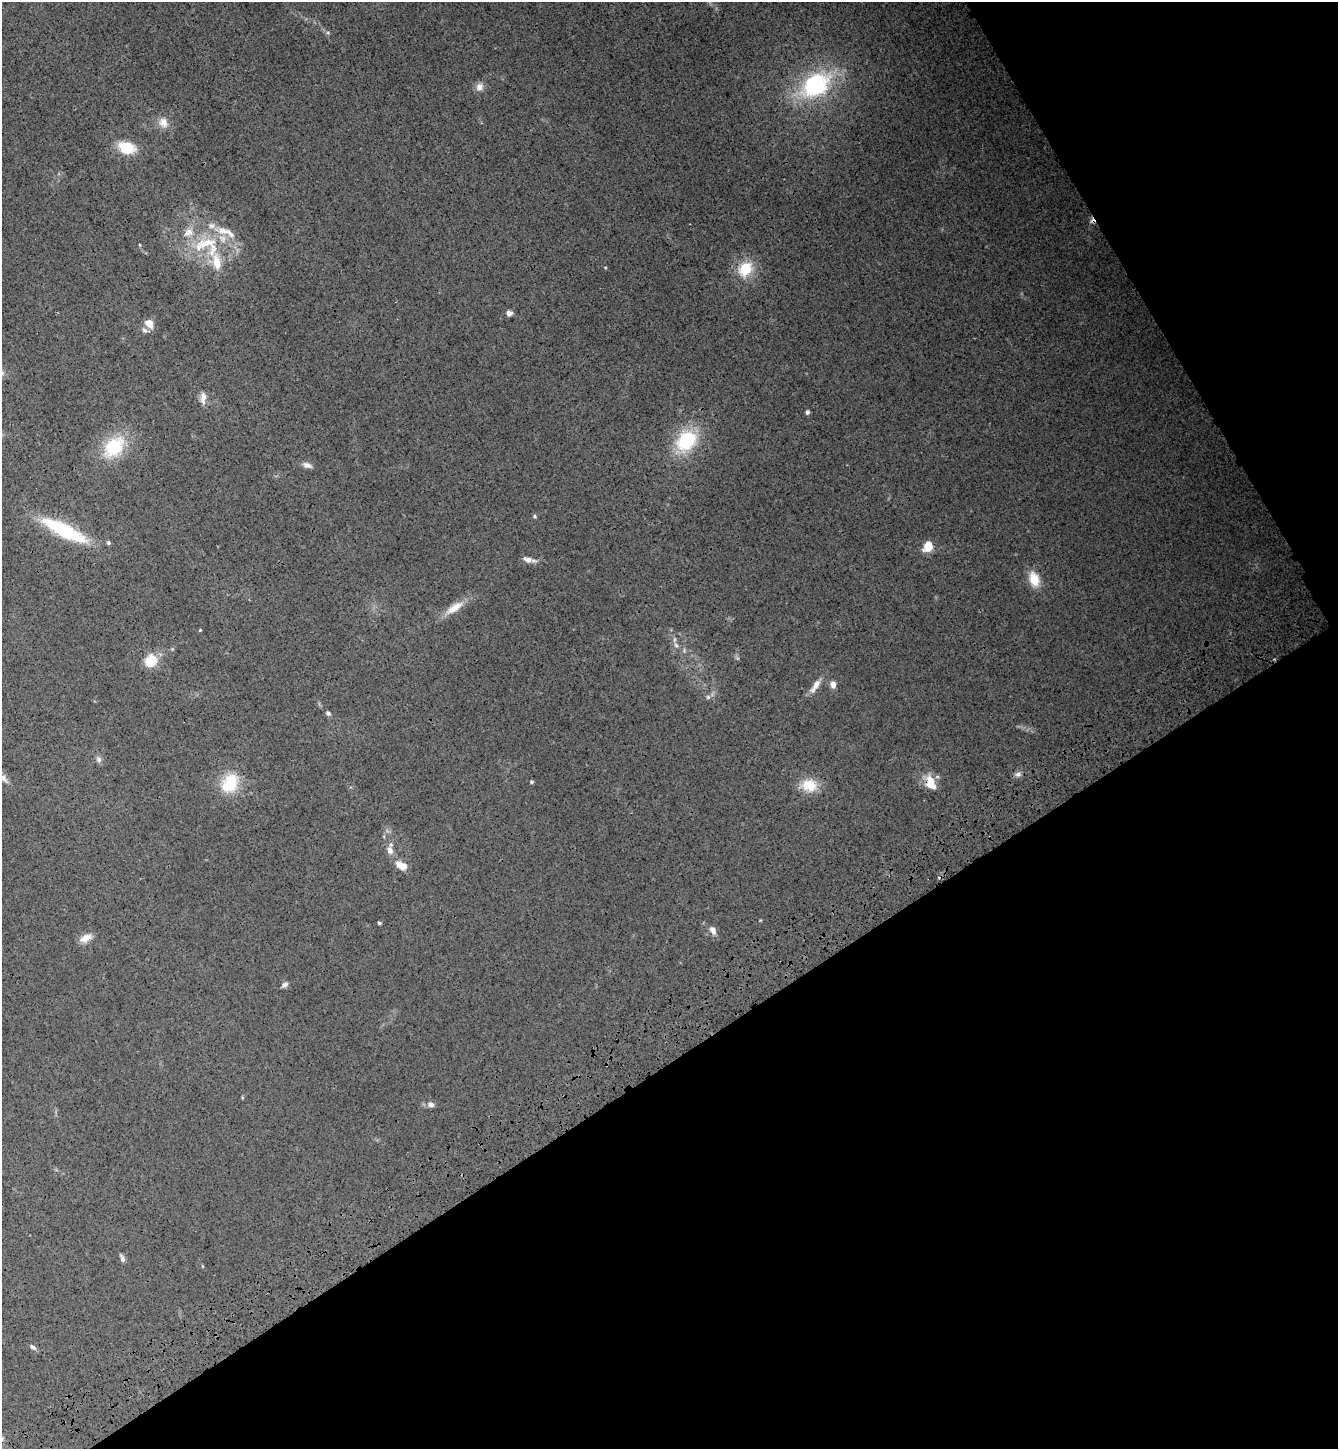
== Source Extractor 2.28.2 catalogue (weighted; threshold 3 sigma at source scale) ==
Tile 12 of 4 x 4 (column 4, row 3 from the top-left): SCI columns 4375-5710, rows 1553-2999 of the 5941 x 5997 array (HDU 1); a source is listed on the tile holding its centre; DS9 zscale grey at full resolution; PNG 1340 x 1451 px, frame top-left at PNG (2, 2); no overlay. Shown black and unused: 33% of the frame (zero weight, under 3 of 4 exposures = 6% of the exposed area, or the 3 px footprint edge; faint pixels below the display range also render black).
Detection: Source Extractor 2.28.2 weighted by HDU 2 'WHT'; one run over the whole footprint, this tile lists its part. Background 0.013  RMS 0.0031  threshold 0.0137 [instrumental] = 3 sigma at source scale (4.5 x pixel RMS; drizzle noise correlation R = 1.50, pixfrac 1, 0.05/0.05 arcsec/px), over >= 5 px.
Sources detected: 53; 1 cosmic-ray / hot-pixel residue — not listed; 4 inside a brighter listed object's ellipse — not listed separately; the other 48 listed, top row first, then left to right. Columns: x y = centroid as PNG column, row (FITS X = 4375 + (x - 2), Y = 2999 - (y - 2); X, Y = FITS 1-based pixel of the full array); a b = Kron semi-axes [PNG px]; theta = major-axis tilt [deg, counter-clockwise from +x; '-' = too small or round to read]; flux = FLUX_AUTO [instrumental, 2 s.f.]
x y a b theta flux
328 33 6 4 -19 0.43
816 85 38 25 35 33
479 87 10 9 - 1.8
163 122 14 11 -69 2.6
126 148 16 10 -18 9.2
211 226 10 8 -26 1.7
188 233 15 11 27 3.3
205 243 31 14 15 12
217 262 24 11 -80 5.9
745 269 20 15 51 8.2
509 313 6 5 - 1.3
149 323 11 8 -52 2.8
2 373 6 5 - 0.61
203 398 16 7 88 1.8
807 412 5 4 - 0.67
686 441 25 19 52 17
114 447 24 17 46 16
307 465 11 6 -19 1.4
535 516 5 5 - 0.46
64 530 45 11 -26 25
108 543 5 4 - 0.56
928 546 10 8 56 4.5
528 560 14 7 -11 1.7
1034 579 17 11 -72 5.3
454 608 25 9 34 4.6
200 630 4 3 - 0.27
676 645 7 4 -45 0.7
151 661 8 7 - 12
833 685 8 6 -77 1.6
815 686 22 7 57 2.4
708 697 6 6 - 0.57
328 713 6 5 - 0.69
99 759 9 7 -63 0.97
1018 774 9 6 9 1
3 777 19 6 -49 1.7
531 782 4 4 - 0.45
230 783 20 14 62 13
931 783 18 11 -70 4.8
809 785 18 14 -9 6.5
390 850 8 6 -80 2
401 865 11 6 -27 3.9
379 923 4 3 - 0.39
713 930 10 7 -57 1.5
86 938 14 8 25 2.8
285 984 8 6 24 0.95
431 1105 9 7 -8 1.1
122 1258 9 5 -71 0.88
33 1347 9 5 -33 0.85
Overlapping masked pixels (flux is a lower limit): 1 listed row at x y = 931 783
Isophote crosses this tile's border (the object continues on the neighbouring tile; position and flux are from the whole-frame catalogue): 2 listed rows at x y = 2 373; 3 777